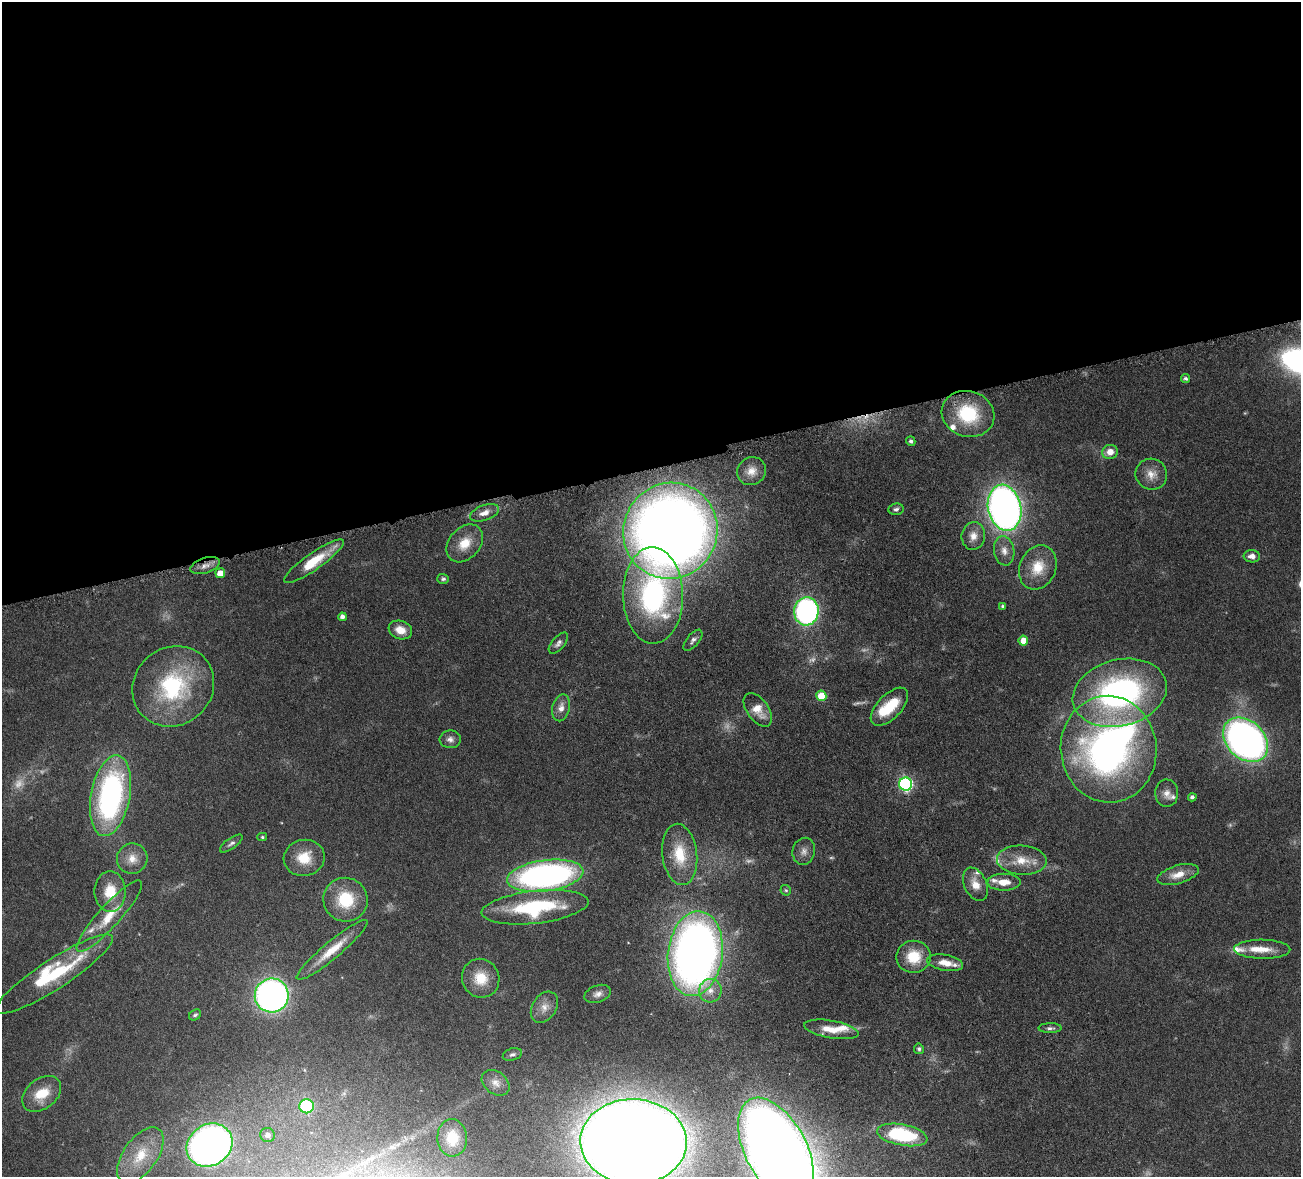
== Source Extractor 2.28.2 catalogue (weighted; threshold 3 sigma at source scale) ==
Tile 2 of 4 x 4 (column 2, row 1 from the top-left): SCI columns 1458-2756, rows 3859-5033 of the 5511 x 5251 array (HDU 1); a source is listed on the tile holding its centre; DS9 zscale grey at full resolution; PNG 1303 x 1179 px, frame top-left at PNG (2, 2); each listed source drawn as its Kron ellipse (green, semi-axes under 4 px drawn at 4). Shown black and unused: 39% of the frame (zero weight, under 4 of 8 exposures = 8% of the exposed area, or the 3 px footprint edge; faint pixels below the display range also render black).
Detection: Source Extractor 2.28.2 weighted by HDU 2 'WHT'; one run over the whole footprint, this tile lists its part. Background 0.116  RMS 0.0034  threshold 0.0138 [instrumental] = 3 sigma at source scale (4.09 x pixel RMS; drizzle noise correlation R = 1.36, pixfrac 0.8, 0.05/0.05 arcsec/px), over >= 5 px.
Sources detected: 105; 10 too faint to see at this stretch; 2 inside a brighter object's white glare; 1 cosmic-ray / hot-pixel residue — neither listed nor drawn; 10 inside a brighter listed object's ellipse — not listed separately; the other 82 listed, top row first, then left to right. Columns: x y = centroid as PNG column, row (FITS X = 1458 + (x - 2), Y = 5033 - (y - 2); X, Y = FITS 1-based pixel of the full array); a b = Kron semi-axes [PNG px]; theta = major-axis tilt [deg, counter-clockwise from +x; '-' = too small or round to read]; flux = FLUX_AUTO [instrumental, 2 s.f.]
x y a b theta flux
1185 378 4 4 - 0.8
968 414 27 22 -17 19
911 441 5 4 - 0.74
1110 452 8 7 - 3.3
752 471 15 13 33 3.5
1151 474 16 15 - 3.9
1005 508 23 16 -78 190
896 509 7 6 - 0.88
484 513 15 7 19 2.6
670 531 48 47 - 470
973 536 14 11 82 3
465 543 21 15 48 6.5
1004 551 14 10 -81 2.6
1252 556 8 6 -2 2.1
314 561 36 8 35 11
205 565 15 7 18 2.1
1038 567 23 18 67 8
220 573 5 5 - 3.9
443 579 6 5 - 0.62
653 595 48 30 -89 58
1002 606 4 4 - 0.52
806 611 14 12 84 78
342 617 4 4 - 1.3
400 630 12 9 -19 3.7
693 640 13 6 50 1.1
1023 641 5 5 - 3.5
558 643 13 6 49 1.3
173 686 42 38 40 34
1120 693 48 33 14 80
821 696 5 5 - 6.9
889 707 24 12 46 10
561 708 14 8 77 2.7
758 710 19 10 -54 4.6
450 739 10 9 - 1.6
1246 740 25 18 -44 160
1109 749 53 48 -84 130
906 784 6 6 - 58
1167 793 14 11 -87 2.3
110 796 41 19 79 74
1192 797 4 4 - 0.93
262 837 5 4 - 0.43
231 843 13 5 36 0.99
804 851 13 11 76 2.2
680 854 31 17 -83 11
304 858 20 18 10 8
132 859 15 15 - 4.1
1022 860 25 14 -4 7
1178 875 21 9 16 4.5
545 876 38 15 7 110
1004 882 17 8 1 4.3
975 884 18 11 -65 4.1
786 890 6 5 - 0.53
110 891 20 15 -90 7.9
346 900 22 22 - 13
535 907 53 16 6 28
109 916 47 11 48 9
1262 949 28 9 -1 5.3
332 950 45 8 40 7.5
695 954 42 27 83 240
914 957 17 16 - 8.5
945 963 18 8 -10 4.3
54 974 69 15 33 22
481 978 20 18 -63 7.8
710 991 12 11 - 2.9
598 994 14 8 19 1.8
272 995 17 17 - 140
544 1007 17 12 58 3.2
195 1015 6 5 - 0.66
1050 1028 11 5 1 0.95
831 1029 27 8 -10 5.4
919 1049 5 5 - 0.74
512 1054 10 6 16 0.89
496 1083 15 11 -37 2.6
42 1094 22 15 38 8
307 1106 7 7 - 22
267 1135 7 7 - 2
902 1135 25 10 -11 29
452 1138 19 15 -87 6.9
633 1142 53 42 -2 1100
210 1145 24 20 34 160
776 1150 57 31 -63 560
140 1155 32 17 55 9.7
Overlapping masked pixels (flux is a lower limit): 1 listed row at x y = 205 565
Isophote crosses this tile's border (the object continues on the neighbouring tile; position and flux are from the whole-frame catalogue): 2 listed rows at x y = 633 1142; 776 1150